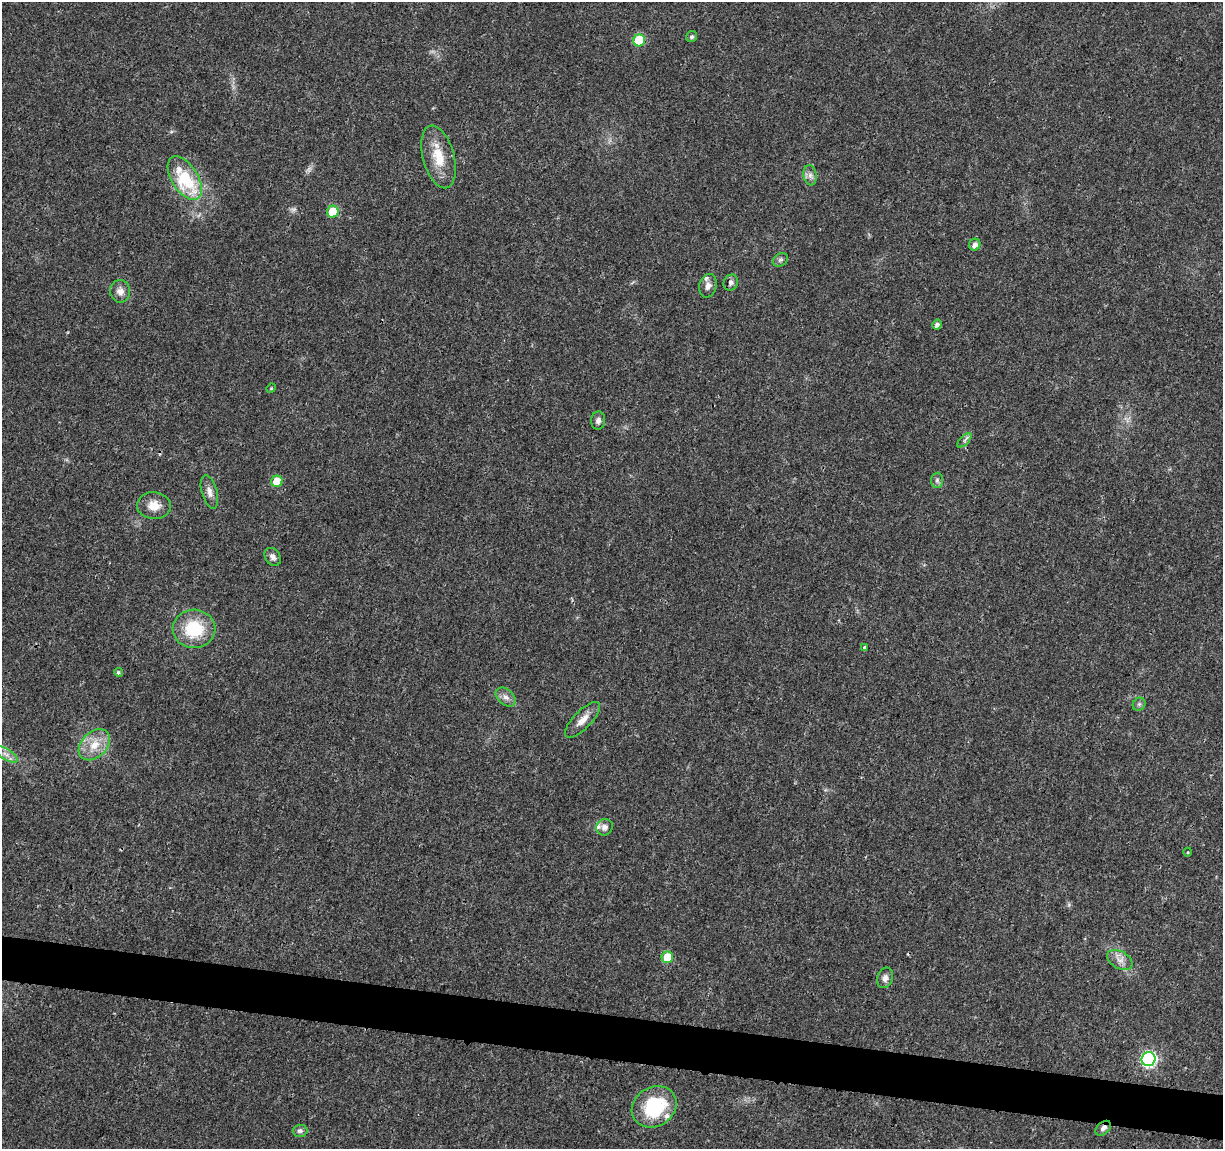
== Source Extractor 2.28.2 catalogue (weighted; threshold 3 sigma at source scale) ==
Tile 6 of 4 x 4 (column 2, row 2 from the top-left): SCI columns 1226-2446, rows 2521-3667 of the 4896 x 5099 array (HDU 1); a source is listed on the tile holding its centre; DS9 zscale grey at full resolution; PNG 1225 x 1151 px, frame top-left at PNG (2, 2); each listed source drawn as its Kron ellipse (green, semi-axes under 4 px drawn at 4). Shown black and unused: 4% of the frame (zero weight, under 3 of 4 exposures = <1% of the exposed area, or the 3 px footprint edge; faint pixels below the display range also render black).
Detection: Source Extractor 2.28.2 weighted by HDU 2 'WHT'; one run over the whole footprint, this tile lists its part. Background 0.0204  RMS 0.0029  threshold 0.0131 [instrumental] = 3 sigma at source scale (4.5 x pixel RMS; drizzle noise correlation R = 1.50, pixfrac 1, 0.0396/0.0396 arcsec/px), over >= 5 px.
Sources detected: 40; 1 too faint to see at this stretch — neither listed nor drawn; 2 inside a brighter listed object's ellipse — not listed separately; the other 37 listed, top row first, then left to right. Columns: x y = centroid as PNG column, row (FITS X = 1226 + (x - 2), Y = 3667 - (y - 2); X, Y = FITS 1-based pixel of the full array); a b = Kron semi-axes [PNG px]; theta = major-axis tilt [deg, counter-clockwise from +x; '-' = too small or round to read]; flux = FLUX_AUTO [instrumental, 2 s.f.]
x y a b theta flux
692 37 6 5 - 0.68
639 40 6 5 - 15
439 157 32 15 -75 8.1
810 175 10 6 -81 1.3
185 178 24 13 -58 18
333 212 6 5 - 13
975 245 6 5 - 1.6
780 260 8 6 31 0.73
731 283 8 7 - 1.1
708 286 12 8 75 2
120 291 11 10 - 2
937 325 5 4 - 1.1
271 388 5 4 - 0.32
598 421 9 7 85 1.2
964 440 9 4 47 0.73
937 480 7 6 - 0.78
277 481 6 5 - 6.3
209 492 17 7 -74 2
154 505 17 13 -1 3.9
273 557 10 7 -56 1.4
194 629 21 19 3 14
864 647 4 3 - 0.49
118 672 4 4 - 0.57
506 697 11 7 -42 1.6
1139 704 7 6 - 0.63
582 720 23 9 46 3.2
94 745 18 12 44 5.4
6 754 14 5 -31 1.8
604 827 8 8 - 1.2
1188 852 4 3 - 0.24
667 957 6 5 - 8.2
1120 960 14 8 -30 2.2
885 978 10 7 70 1.4
1149 1059 7 7 - 61
654 1107 23 19 32 19
1103 1128 9 6 41 1.1
300 1131 7 6 - 1.1
Overlapping masked pixels (flux is a lower limit): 1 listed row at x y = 1103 1128